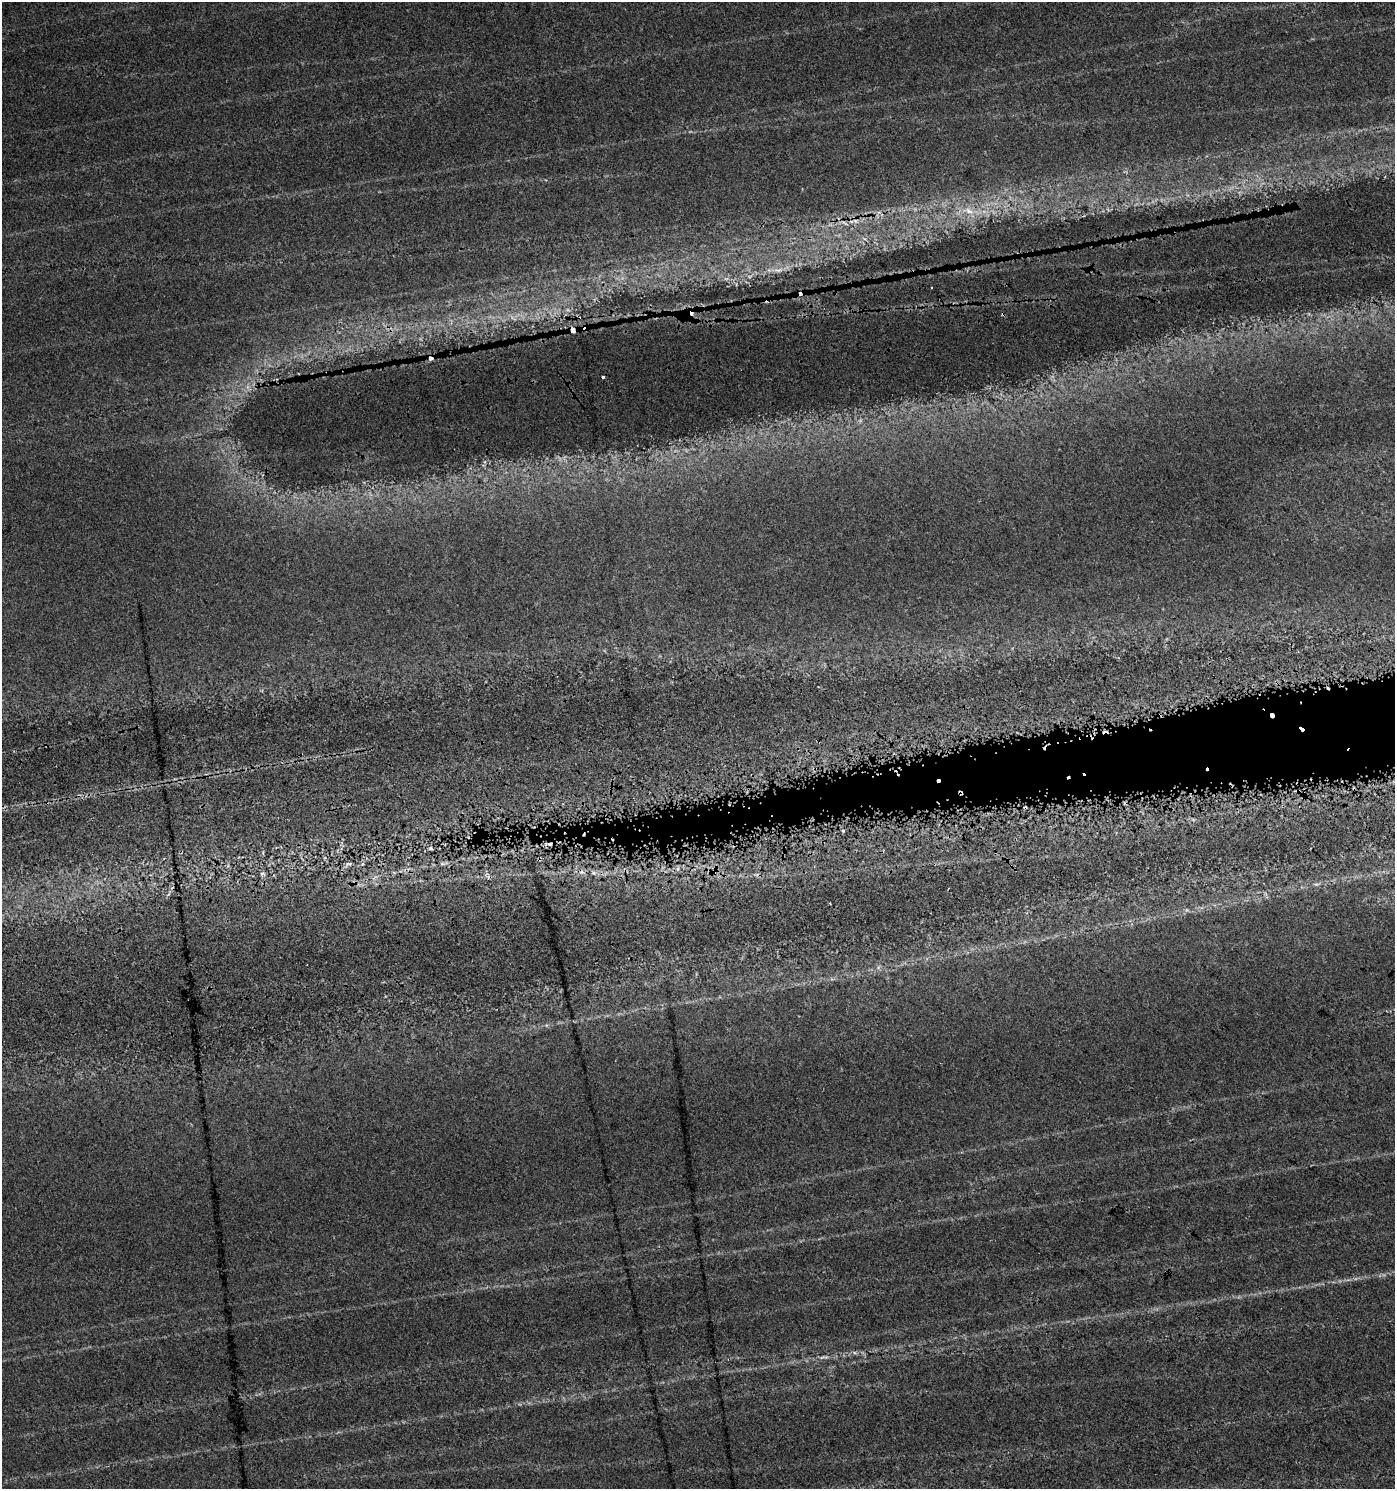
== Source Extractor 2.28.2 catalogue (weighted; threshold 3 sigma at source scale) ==
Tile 6 of 4 x 4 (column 2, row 2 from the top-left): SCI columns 1575-2967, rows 2983-4469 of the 6002 x 5958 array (HDU 1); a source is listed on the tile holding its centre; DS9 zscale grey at full resolution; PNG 1397 x 1491 px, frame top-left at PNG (2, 2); no overlay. Shown black and unused: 3% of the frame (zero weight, under 3 of 4 exposures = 1% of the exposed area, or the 3 px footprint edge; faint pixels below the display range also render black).
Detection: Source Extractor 2.28.2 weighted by HDU 2 'WHT'; one run over the whole footprint, this tile lists its part. Background 0.0259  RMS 0.0046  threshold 0.0206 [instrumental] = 3 sigma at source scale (4.5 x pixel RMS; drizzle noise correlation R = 1.50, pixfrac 1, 0.0396/0.0396 arcsec/px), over >= 5 px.
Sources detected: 21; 2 too faint to see at this stretch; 5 cosmic-ray / hot-pixel residue — not listed; the other 14 listed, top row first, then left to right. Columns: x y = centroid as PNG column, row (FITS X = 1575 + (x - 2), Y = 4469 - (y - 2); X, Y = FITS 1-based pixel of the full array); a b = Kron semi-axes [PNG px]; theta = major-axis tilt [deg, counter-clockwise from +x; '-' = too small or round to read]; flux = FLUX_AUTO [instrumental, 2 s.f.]
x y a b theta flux
969 211 15 8 -32 5.6
855 221 8 7 - 2.3
777 270 13 5 -1 2.3
932 288 2 2 - 0.52
1003 314 5 3 - 0.54
573 330 7 4 -79 2.5
603 377 3 3 - 1.9
1272 715 4 3 - 2
960 793 4 3 - 1.2
431 848 6 4 -3 0.72
348 864 10 4 9 1.2
442 864 7 4 0 0.99
262 873 8 4 0 0.81
594 873 6 4 -71 0.82
Overlapping masked pixels (flux is a lower limit): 4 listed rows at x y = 1003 314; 573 330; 1272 715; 960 793